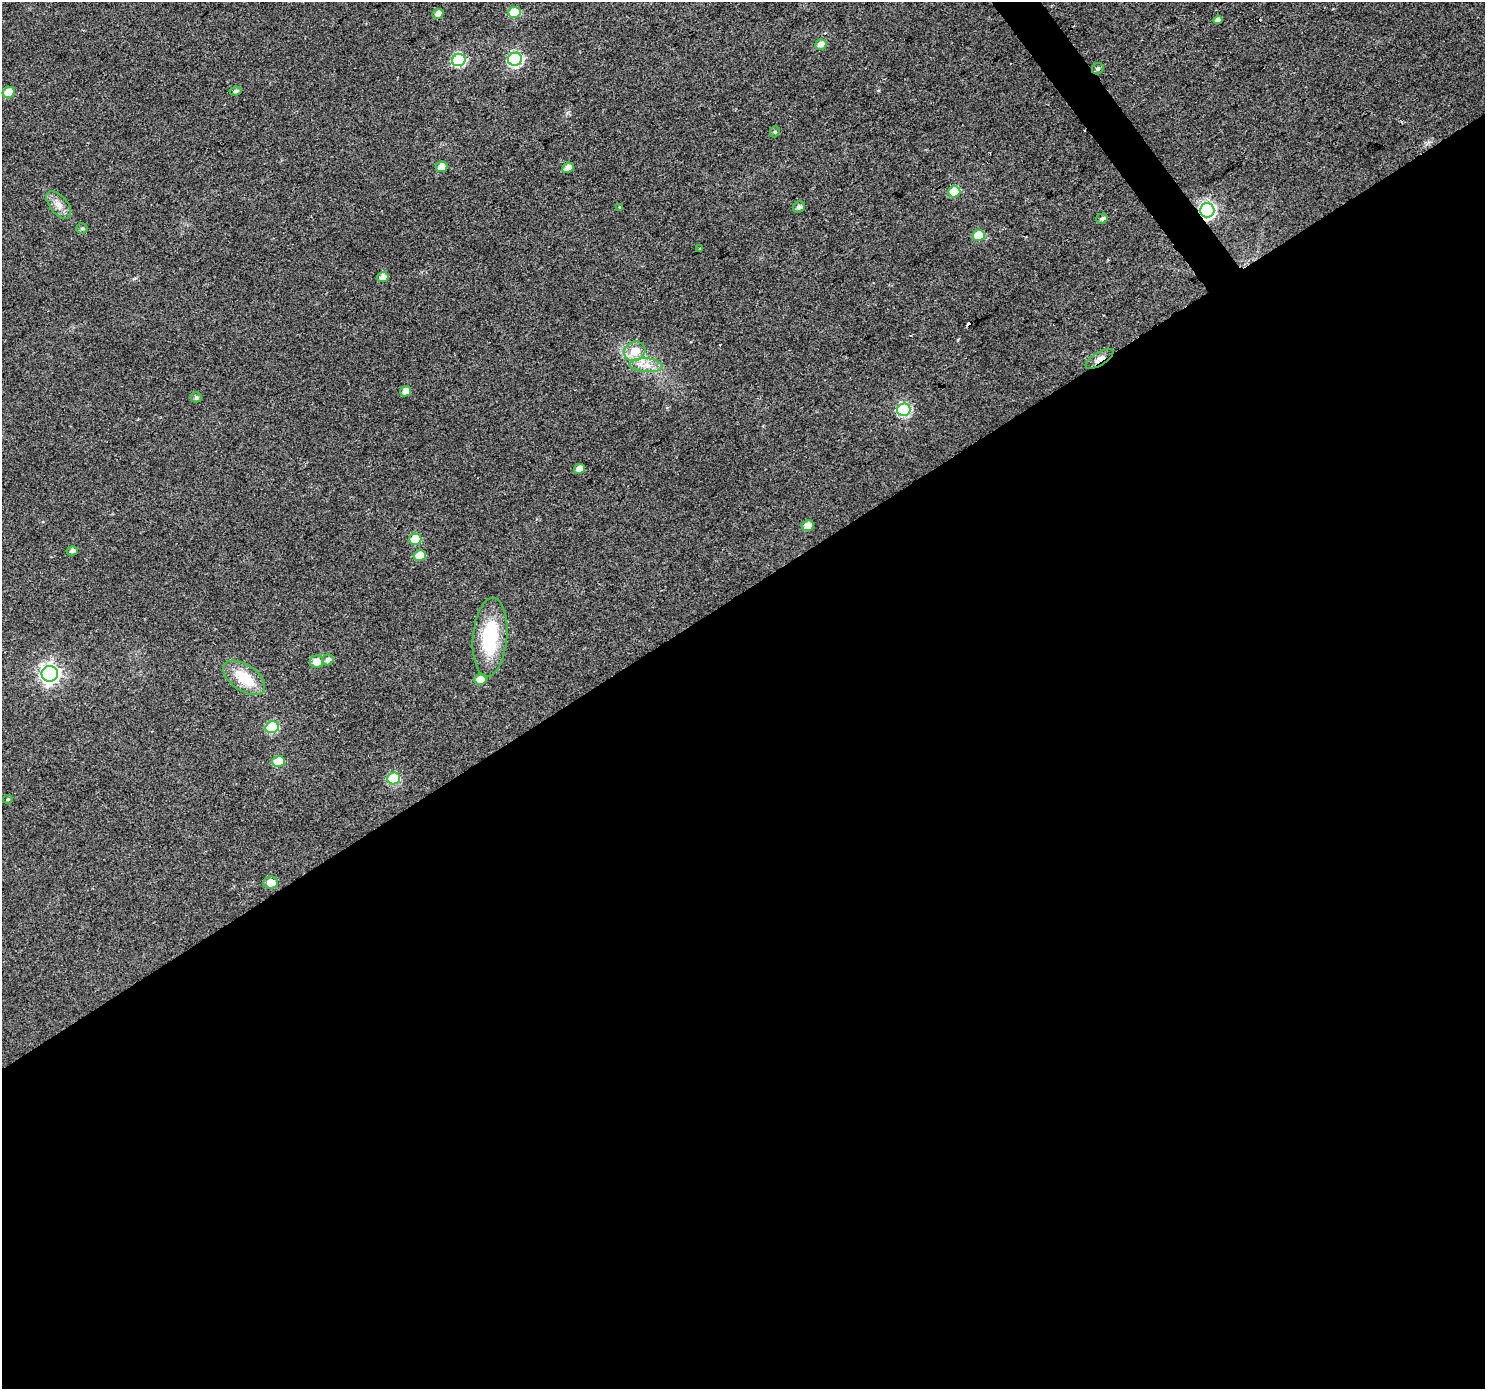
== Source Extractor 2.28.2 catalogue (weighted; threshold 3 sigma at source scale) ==
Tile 15 of 4 x 4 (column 3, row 4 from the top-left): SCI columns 2972-4454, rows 190-1576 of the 5938 x 5863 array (HDU 1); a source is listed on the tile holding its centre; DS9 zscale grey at full resolution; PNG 1487 x 1391 px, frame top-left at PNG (2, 2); each listed source drawn as its Kron ellipse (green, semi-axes under 4 px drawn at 4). Shown black and unused: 58% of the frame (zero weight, under 2 of 3 exposures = <1% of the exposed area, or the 3 px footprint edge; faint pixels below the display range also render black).
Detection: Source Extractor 2.28.2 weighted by HDU 2 'WHT'; one run over the whole footprint, this tile lists its part. Background 0.0767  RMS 0.0077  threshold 0.0348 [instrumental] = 3 sigma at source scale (4.5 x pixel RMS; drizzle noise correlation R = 1.50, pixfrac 1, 0.0396/0.0396 arcsec/px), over >= 5 px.
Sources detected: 45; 1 cosmic-ray / hot-pixel residue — neither listed nor drawn; the other 44 listed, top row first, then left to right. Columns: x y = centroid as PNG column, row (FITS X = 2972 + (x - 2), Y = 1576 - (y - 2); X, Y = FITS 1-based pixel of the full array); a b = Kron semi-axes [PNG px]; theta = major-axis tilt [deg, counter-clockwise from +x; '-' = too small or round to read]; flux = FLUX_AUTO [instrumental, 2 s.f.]
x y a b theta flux
514 12 6 5 - 22
438 14 5 5 - 5.2
1218 20 4 4 - 3.7
821 44 6 5 - 4.5
515 59 7 6 - 120
459 60 7 6 - 94
1098 69 6 5 - 2
235 91 6 4 7 1.4
9 92 6 5 - 11
775 132 6 4 70 1.1
442 167 6 5 - 6
568 168 6 5 - 6.3
954 192 6 5 - 22
59 205 16 9 -51 6.2
620 207 3 3 - 0.61
799 207 6 5 - 2.3
1207 210 7 7 - 210
1102 218 6 5 - 1.7
82 228 5 5 - 1.2
979 235 6 5 - 22
700 249 3 3 - 0.59
383 277 6 5 - 5
635 351 11 9 28 12
1099 359 16 6 32 4.7
646 365 16 7 -4 7.6
405 391 6 5 - 5
196 397 5 5 - 1.9
904 410 7 6 - 88
580 469 5 4 - 7.1
808 526 6 5 - 6.4
415 539 6 5 - 17
72 551 6 4 14 2.5
420 555 6 5 - 14
490 637 39 17 85 48
328 660 6 5 - 3.2
317 662 7 6 - 7.9
50 674 8 8 - 330
244 678 24 13 -35 23
480 679 6 5 - 9.1
272 727 7 6 - 54
279 762 6 5 - 20
394 778 6 6 - 47
8 799 5 4 - 0.92
270 882 7 6 - 8.2
Overlapping masked pixels (flux is a lower limit): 2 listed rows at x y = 1207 210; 1099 359